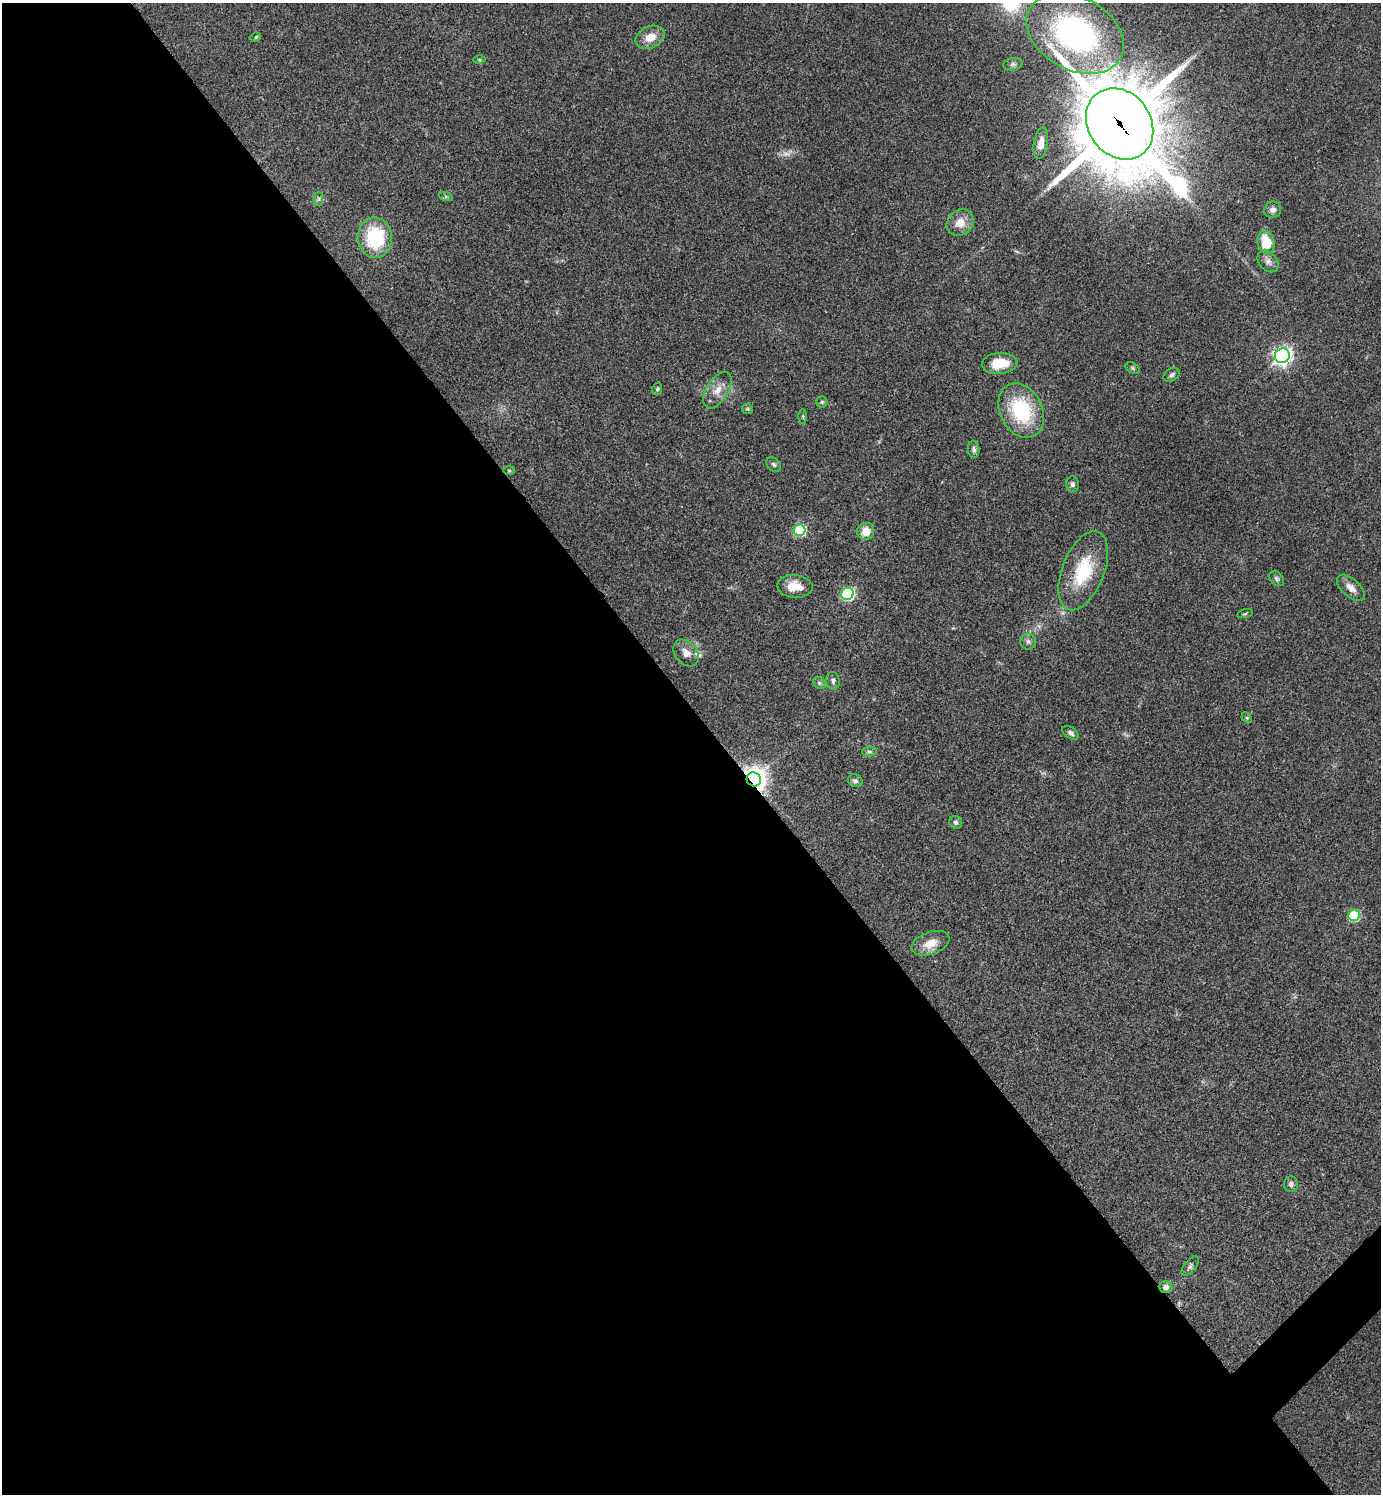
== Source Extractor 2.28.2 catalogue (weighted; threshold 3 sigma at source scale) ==
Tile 9 of 4 x 4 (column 1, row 3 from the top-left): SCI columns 302-1680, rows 1496-2987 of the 5977 x 5979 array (HDU 1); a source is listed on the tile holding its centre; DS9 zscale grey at full resolution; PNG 1383 x 1496 px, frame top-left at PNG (2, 3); each listed source drawn as its Kron ellipse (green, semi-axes under 4 px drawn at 4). Shown black and unused: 53% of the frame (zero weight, under 3 of 4 exposures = <1% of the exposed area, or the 3 px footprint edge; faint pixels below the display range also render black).
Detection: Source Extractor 2.28.2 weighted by HDU 2 'WHT'; one run over the whole footprint, this tile lists its part. Background 0.044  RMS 0.0048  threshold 0.0217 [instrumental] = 3 sigma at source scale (4.5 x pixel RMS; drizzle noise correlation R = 1.50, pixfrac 1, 0.05/0.05 arcsec/px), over >= 5 px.
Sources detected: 53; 1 too faint to see at this stretch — neither listed nor drawn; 1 inside a brighter listed object's ellipse — not listed separately; the other 51 listed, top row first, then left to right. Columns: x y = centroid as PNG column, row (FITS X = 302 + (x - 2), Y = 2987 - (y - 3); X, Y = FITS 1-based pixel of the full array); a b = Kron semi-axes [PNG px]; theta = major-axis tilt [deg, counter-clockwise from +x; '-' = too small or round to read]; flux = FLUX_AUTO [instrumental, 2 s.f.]
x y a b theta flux
1075 33 52 36 -29 110
256 37 5 4 - 0.71
650 37 15 11 24 6.8
479 60 6 4 -1 0.57
1013 64 9 6 9 1.3
1120 124 38 31 -54 5700
1041 143 16 7 80 3.9
446 197 7 4 -19 0.76
319 199 7 4 90 0.9
1273 210 9 8 - 2
960 223 14 12 43 6.3
375 238 20 17 -86 30
1266 242 12 8 -76 13
1268 261 12 9 -46 2.6
1282 356 7 7 - 210
1000 363 18 10 4 10
1132 368 8 5 -28 0.8
1171 375 9 6 31 1.3
657 389 6 5 - 0.84
717 390 20 11 59 5.8
822 402 5 5 - 0.84
747 409 5 5 - 0.7
1021 410 29 21 -63 34
803 416 7 4 90 0.61
974 449 8 6 -84 1.5
774 464 8 6 -46 1.2
509 471 6 4 -1 0.55
1072 484 8 6 -88 1.3
799 530 6 5 - 45
866 531 9 8 - 6.2
1083 571 42 21 68 25
1276 578 9 6 -45 1.4
795 586 18 11 -4 6.9
1351 588 17 8 -42 4.1
848 594 6 6 - 63
1245 614 8 3 13 0.62
1028 641 8 8 - 1.6
686 653 15 11 -49 4
833 681 9 6 -81 1.5
819 683 6 5 - 0.9
1247 718 6 4 -46 0.63
1070 733 9 5 -34 1.3
869 752 7 4 4 0.96
754 779 7 6 - 500
855 781 7 6 - 1.3
956 822 7 6 - 1.2
1354 915 6 5 - 36
931 943 20 11 20 7.7
1291 1184 8 7 - 1.6
1190 1266 12 5 51 1.4
1166 1287 7 6 - 2.4
Overlapping masked pixels (flux is a lower limit): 3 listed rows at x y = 1120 124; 754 779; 1166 1287